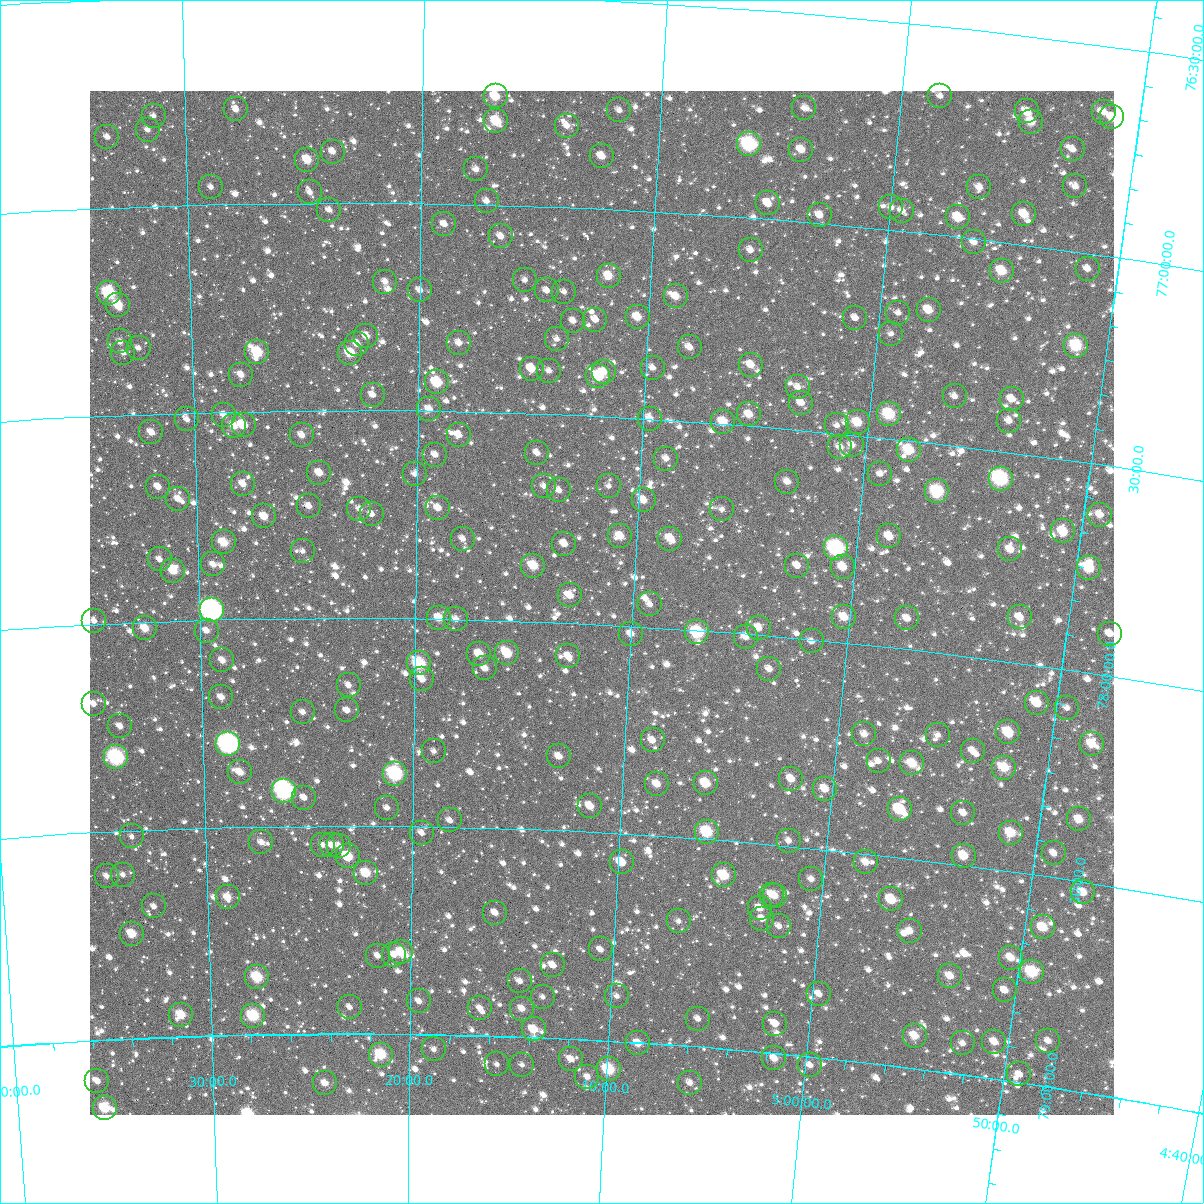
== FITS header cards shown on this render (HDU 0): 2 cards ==
NAXIS1  =                 1024
NAXIS2  =                 1024

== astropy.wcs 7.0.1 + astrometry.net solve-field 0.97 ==
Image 1024 x 1024 px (HDU 0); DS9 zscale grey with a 90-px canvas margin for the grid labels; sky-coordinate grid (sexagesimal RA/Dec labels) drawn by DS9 from the SOLVED WCS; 272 Tycho-2 reference stars matched to detected sources circled (green)
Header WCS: RA---TAN-SIP/DEC--TAN-SIP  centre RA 05:11:26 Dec +77:57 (77.86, +77.95 deg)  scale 8.66 arcsec/px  FOV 147.8' x 147.9'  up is +177 deg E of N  parity flipped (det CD > 0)
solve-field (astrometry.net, Tycho-2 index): VERIFIED the header's WCS against the Tycho-2 star catalogue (verified at 6 index scales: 15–272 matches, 0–1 conflicts across passes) and refined it, rather than solving blind
Solved WCS: RA---TAN-SIP/DEC--TAN-SIP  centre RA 05:11:26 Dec +77:57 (77.86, +77.95 deg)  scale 8.66 arcsec/px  FOV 147.8' x 147.9'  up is +177 deg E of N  parity flipped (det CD > 0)
The solver's refit moves the header's centre by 1 arcsec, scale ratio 1.001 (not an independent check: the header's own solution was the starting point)
Tycho-2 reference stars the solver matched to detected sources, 272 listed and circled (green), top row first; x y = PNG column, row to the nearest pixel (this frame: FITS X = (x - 90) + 1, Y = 1024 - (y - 91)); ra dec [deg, ICRS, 3 dp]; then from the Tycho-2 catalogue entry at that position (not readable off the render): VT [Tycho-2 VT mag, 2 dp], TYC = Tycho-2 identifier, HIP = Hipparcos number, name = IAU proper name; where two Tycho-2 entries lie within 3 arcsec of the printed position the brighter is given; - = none
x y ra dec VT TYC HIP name
496 96 79.236 +76.740 9.90 4511-831-1 - -
940 96 74.592 +76.669 12.12 4511-688-1 - -
804 108 76.002 +76.727 12.26 4511-749-1 - -
236 109 81.961 +76.774 11.69 4524-555-1 - -
619 110 77.932 +76.762 11.81 4511-1131-1 - -
1027 111 73.679 +76.681 11.11 4511-1646-1 - -
1104 112 72.877 +76.660 11.27 4511-1366-1 - -
154 116 82.828 +76.784 11.83 4524-331-1 - -
1112 117 72.787 +76.669 10.16 4511-1035-1 - -
496 121 79.222 +76.799 9.48 4511-481-1 - -
1031 122 73.618 +76.705 10.35 4511-398-1 - -
567 126 78.478 +76.805 11.12 4511-833-1 - -
148 130 82.896 +76.817 11.76 4524-483-1 - -
107 137 83.324 +76.830 11.72 4524-597-1 - -
749 144 76.542 +76.824 8.14 4511-790-1 23739 -
1073 149 73.150 +76.758 11.73 4511-310-1 - -
801 150 75.993 +76.828 10.73 4511-807-1 - -
333 152 80.946 +76.878 11.53 4528-1262-1 - -
602 156 78.095 +76.874 10.65 4511-1029-1 - -
307 160 81.214 +76.897 10.19 4528-1282-1 - -
476 169 79.422 +76.917 11.46 4515-1286-1 - -
1075 186 73.073 +76.845 11.48 4511-319-1 - -
211 187 82.245 +76.959 11.89 4528-1412-1 - -
979 187 74.079 +76.876 11.78 4515-1346-1 - -
310 192 81.189 +76.975 11.49 4528-973-1 - -
487 201 79.302 +76.992 11.42 4515-1102-1 - -
768 203 76.300 +76.963 10.97 4515-1656-1 - -
891 207 74.987 +76.947 11.87 4515-570-1 - -
329 210 80.982 +77.019 11.40 4528-1074-1 - -
902 211 74.869 +76.952 11.42 4515-912-1 - -
1024 214 73.570 +76.928 10.33 4515-1626-1 - -
820 215 75.741 +76.981 10.89 4515-958-1 - -
958 217 74.267 +76.954 10.08 4515-86-1 - -
444 224 79.750 +77.050 11.73 4515-590-1 - -
501 236 79.140 +77.076 11.28 4515-908-1 - -
974 242 74.068 +77.008 11.22 4515-1048-1 - -
751 250 76.448 +77.079 11.47 4515-1842-1 - -
1088 269 72.825 +77.038 11.63 4515-1680-1 - -
1002 271 73.736 +77.070 9.85 4515-1134-1 - -
609 276 77.959 +77.161 10.42 4515-1172-1 - -
525 280 78.865 +77.180 11.74 4515-880-1 - -
385 282 80.379 +77.190 11.60 4528-1014-1 - -
420 290 80.001 +77.210 11.45 4528-2048-1 - -
547 290 78.624 +77.203 12.05 4515-1244-1 - -
564 292 78.435 +77.204 12.06 4515-1704-1 - -
109 293 83.380 +77.205 8.37 4528-2067-1 - -
676 296 77.219 +77.202 10.62 4515-556-1 - -
118 305 83.284 +77.235 9.71 4528-1960-1 - -
929 310 74.473 +77.183 10.33 4515-90-1 - -
898 313 74.799 +77.197 11.56 4515-1838-1 - -
638 317 77.623 +77.256 10.27 4515-774-1 - -
855 318 75.256 +77.220 11.73 4515-1620-1 - -
595 320 78.081 +77.268 11.54 4515-1136-1 - -
573 321 78.323 +77.273 11.77 4515-1028-1 - -
891 334 74.853 +77.249 12.29 4515-1390-1 - -
366 336 80.580 +77.321 10.97 4528-1808-1 - -
557 339 78.493 +77.319 11.98 4515-794-1 - -
120 341 83.283 +77.323 11.55 4528-1790-1 - -
459 343 79.564 +77.335 11.41 4515-1064-1 - -
357 344 80.683 +77.340 11.37 4528-1734-1 - -
1076 346 72.835 +77.225 9.31 4515-1412-1 22561 -
690 347 77.035 +77.322 11.07 4515-1682-1 - -
139 348 83.082 +77.341 12.11 4528-1728-1 - -
257 352 81.780 +77.359 9.20 4528-1798-1 - -
123 353 83.253 +77.351 11.94 4528-1760-1 - -
350 353 80.757 +77.363 9.78 4528-1804-1 25162 -
751 365 76.350 +77.353 10.92 4515-798-1 - -
653 368 77.428 +77.376 11.43 4515-78-1 - -
532 369 78.759 +77.392 10.48 4515-1470-1 - -
549 371 78.565 +77.396 12.04 4515-1538-1 - -
604 372 77.964 +77.393 10.82 4515-424-1 - -
241 375 81.962 +77.412 11.08 4528-1419-1 - -
598 376 78.020 +77.403 9.26 4515-1568-1 - -
437 382 79.799 +77.431 9.36 4515-1010-1 - -
798 387 75.817 +77.398 11.32 4515-786-1 - -
373 395 80.509 +77.462 11.58 4528-1982-1 - -
955 396 74.086 +77.383 12.15 4515-1096-1 - -
1012 399 73.459 +77.373 11.20 4515-1534-1 - -
801 403 75.765 +77.435 11.11 4515-748-1 - -
429 409 79.879 +77.496 10.90 4515-962-1 - -
749 414 76.325 +77.473 10.64 4515-374-1 - -
889 414 74.785 +77.442 9.09 4515-1074-1 23175 -
224 415 82.161 +77.509 11.46 4528-1091-1 - -
187 419 82.574 +77.517 11.90 4528-1245-1 - -
650 419 77.424 +77.499 10.95 4515-670-1 - -
1009 421 73.459 +77.425 11.21 4515-280-1 - -
723 422 76.608 +77.495 10.29 4515-286-1 - -
858 422 75.122 +77.469 9.93 4515-190-1 - -
244 425 81.947 +77.533 11.12 4528-1911-1 - -
837 425 75.349 +77.481 11.56 4515-40-1 - -
234 426 82.056 +77.535 10.33 4528-1067-1 - -
151 432 82.976 +77.545 10.88 4528-1990-1 - -
302 435 81.298 +77.560 11.26 4528-1297-1 - -
459 435 79.547 +77.556 11.11 4515-874-1 - -
852 445 75.160 +77.525 11.04 4515-1034-1 - -
840 447 75.290 +77.533 11.23 4515-1754-1 - -
909 450 74.523 +77.523 9.30 4515-802-1 - -
537 453 78.663 +77.594 11.36 4515-232-1 - -
435 455 79.804 +77.605 12.04 4515-1148-1 - -
666 459 77.217 +77.593 11.18 4515-854-1 - -
319 473 81.105 +77.651 10.85 4528-1655-1 - -
415 474 80.028 +77.652 11.73 4528-1367-1 - -
880 474 74.815 +77.587 11.94 4515-26-1 - -
1001 479 73.470 +77.566 8.00 4515-1508-1 22769 -
787 482 75.845 +77.627 11.39 4515-1548-1 - -
243 484 81.965 +77.676 10.97 4528-1317-1 - -
544 486 78.574 +77.674 12.04 4515-2028-1 - -
609 486 77.842 +77.666 12.20 4515-2031-1 - -
158 487 82.922 +77.676 11.02 4528-1991-1 - -
559 490 78.405 +77.682 11.33 4515-2034-1 - -
937 491 74.157 +77.615 8.70 4515-930-1 - -
178 499 82.699 +77.707 11.23 4528-878-1 - -
644 500 77.443 +77.696 10.92 4515-2003-1 - -
309 506 81.226 +77.730 11.05 4528-1640-1 - -
438 508 79.761 +77.733 10.74 4515-1835-1 - -
359 509 80.652 +77.737 11.47 4528-1447-1 - -
722 509 76.554 +77.705 11.91 4515-1946-1 - -
372 514 80.512 +77.750 12.24 4528-1461-1 - -
1100 515 72.314 +77.620 11.00 4515-156-1 - -
264 516 81.732 +77.754 10.34 4528-1891-1 - -
1063 531 72.699 +77.672 9.85 4515-2015-1 - -
620 536 77.682 +77.785 10.77 4515-1445-1 - -
889 536 74.639 +77.735 10.33 4515-1733-1 - -
463 539 79.474 +77.806 11.70 4515-1449-1 - -
670 539 77.115 +77.785 10.24 4515-1539-1 - -
224 542 82.201 +77.815 9.81 4528-1453-1 - -
564 544 78.317 +77.810 11.16 4515-1373-1 - -
836 548 75.225 +77.776 7.78 4515-1529-1 23318 -
1010 549 73.262 +77.732 10.82 4515-1926-1 - -
303 551 81.300 +77.839 12.35 4528-1483-1 - -
160 559 82.936 +77.851 11.56 4528-769-1 - -
213 564 82.326 +77.867 11.40 4528-711-1 - -
533 566 78.660 +77.866 9.78 4515-1031-1 - -
797 566 75.650 +77.826 11.44 4515-1565-1 - -
843 567 75.128 +77.819 10.43 4515-1229-1 - -
1089 568 72.353 +77.750 9.34 4515-1609-1 - -
173 571 82.784 +77.880 10.09 4528-763-1 - -
570 595 78.229 +77.934 10.51 4515-1337-1 - -
650 604 77.300 +77.945 11.69 4515-751-1 - -
212 610 82.357 +77.978 6.54 4528-653-1 25714 -
844 617 75.059 +77.939 10.23 4515-1311-1 - -
1020 617 73.054 +77.891 10.72 4515-869-1 - -
439 618 79.729 +77.998 10.28 4515-1193-1 - -
907 618 74.336 +77.927 11.17 4515-885-1 - -
456 619 79.530 +78.000 11.52 4515-1481-1 - -
94 621 83.718 +77.992 11.76 4528-761-1 - -
145 628 83.134 +78.015 10.14 4528-335-1 - -
759 628 76.030 +77.983 10.81 4515-485-1 - -
207 631 82.423 +78.026 11.50 4528-758-1 - -
697 632 76.733 +78.005 8.57 4515-661-1 23803 -
631 634 77.500 +78.019 11.15 4515-1537-1 - -
1110 634 72.003 +77.900 11.29 4515-1073-1 - -
746 637 76.169 +78.007 11.31 4515-975-1 - -
812 641 75.408 +78.005 11.44 4515-1191-1 - -
507 653 78.924 +78.079 9.69 4515-413-1 - -
479 654 79.251 +78.082 10.11 4515-401-1 - -
568 656 78.214 +78.081 11.10 4515-1787-1 - -
222 660 82.247 +78.099 10.91 4528-805-1 - -
419 663 79.951 +78.108 8.79 4515-1743-1 - -
485 668 79.181 +78.116 10.91 4515-1633-1 - -
769 669 75.869 +78.080 10.95 4515-1943-1 - -
422 679 79.912 +78.147 11.14 4515-1928-1 - -
349 685 80.775 +78.162 11.67 4528-1967-1 - -
221 697 82.269 +78.187 10.93 4528-928-1 - -
1037 703 72.725 +78.090 10.39 4515-1919-1 - -
94 704 83.772 +78.191 11.76 4528-328-1 - -
1067 708 72.370 +78.091 11.75 4515-449-1 - -
347 710 80.793 +78.222 11.63 4528-1099-1 - -
303 712 81.316 +78.226 11.43 4528-1235-1 - -
120 726 83.474 +78.248 11.48 4528-742-1 - -
1008 732 73.009 +78.169 9.60 4515-1695-1 22621 -
864 734 74.686 +78.215 11.15 4515-713-1 - -
938 735 73.826 +78.197 11.83 4515-1811-1 - -
653 740 77.174 +78.272 11.41 4515-135-1 - -
228 744 82.200 +78.300 6.77 4528-87-1 25653 -
1092 744 72.018 +78.169 10.69 4515-1135-1 - -
434 751 79.763 +78.319 12.43 4515-1773-1 - -
973 751 73.398 +78.224 11.52 4515-1077-1 - -
559 756 78.272 +78.322 10.80 4515-97-1 - -
116 757 83.539 +78.323 7.75 4528-543-1 26115 -
879 761 74.486 +78.275 11.89 4515-31-1 - -
912 763 74.089 +78.272 9.92 4515-153-1 - -
1004 768 72.999 +78.254 9.87 4515-1227-1 - -
240 772 82.073 +78.368 10.41 4528-455-1 - -
395 774 80.220 +78.375 8.15 4528-1577-1 24969 -
791 779 75.497 +78.338 10.86 4515-373-1 - -
706 783 76.508 +78.366 9.66 4515-883-1 - -
657 784 77.089 +78.376 10.60 4515-371-1 - -
825 789 75.087 +78.356 10.55 4515-755-1 - -
284 791 81.545 +78.415 6.80 4528-2134-1 25416 -
304 798 81.307 +78.432 11.70 4528-1766-1 - -
590 806 77.875 +78.438 10.59 4515-141-1 - -
387 808 80.314 +78.457 11.59 4528-1359-1 - -
900 809 74.175 +78.385 9.12 4515-81-1 - -
963 813 73.414 +78.376 11.18 4515-129-1 - -
1079 819 72.036 +78.353 10.31 4515-217-1 - -
450 820 79.552 +78.485 11.50 4515-515-1 - -
707 832 76.453 +78.483 8.92 4515-1563-1 - -
422 833 79.888 +78.516 11.67 4515-175-1 - -
1011 833 72.822 +78.408 9.64 4515-895-1 - -
132 836 83.393 +78.515 12.42 4528-616-1 - -
789 841 75.460 +78.487 11.70 4515-1133-1 - -
261 842 81.829 +78.538 11.15 4528-183-1 - -
323 845 81.087 +78.546 11.78 4528-1579-1 - -
332 845 80.980 +78.547 11.38 4528-1674-1 - -
339 846 80.891 +78.548 11.43 4528-1696-1 - -
1054 853 72.276 +78.442 11.11 4515-1161-1 - -
348 856 80.782 +78.574 9.70 4528-1415-1 - -
964 856 73.343 +78.478 10.03 4515-597-1 - -
622 862 77.457 +78.570 10.55 4515-1862-1 - -
866 862 74.509 +78.521 10.96 4515-1923-1 - -
366 873 80.562 +78.614 9.68 4528-1743-1 - -
123 875 83.525 +78.605 12.10 4528-118-1 - -
724 875 76.208 +78.584 9.27 4515-165-1 - -
107 876 83.720 +78.606 11.69 4528-268-1 - -
811 879 75.144 +78.574 11.51 4515-93-1 - -
1083 892 71.861 +78.525 10.38 4515-1829-1 - -
772 895 75.608 +78.620 10.82 4515-127-1 - -
775 896 75.566 +78.622 11.30 4515-1892-1 - -
228 897 82.251 +78.669 10.43 4528-654-1 - -
891 899 74.151 +78.603 9.73 4515-1866-1 - -
154 906 83.161 +78.685 11.68 4528-267-1 - -
760 908 75.738 +78.655 11.12 4515-157-1 - -
495 913 78.973 +78.704 11.46 4515-1741-1 - -
762 919 75.697 +78.680 11.06 4515-1339-1 - -
679 921 76.716 +78.702 12.24 4515-259-1 - -
779 926 75.486 +78.694 11.82 4515-1211-1 - -
1043 927 72.276 +78.622 9.82 4515-191-1 - -
910 931 73.884 +78.672 11.29 4515-1547-1 - -
132 934 83.447 +78.748 9.79 4528-255-1 - -
601 949 77.656 +78.782 11.77 4519-1633-1 - -
401 952 80.122 +78.804 9.50 4532-2010-1 - -
394 955 80.212 +78.810 11.36 4532-1944-1 - -
378 956 80.412 +78.812 11.71 4532-1940-1 - -
1011 958 72.613 +78.705 10.75 4515-337-1 - -
553 965 78.235 +78.825 11.17 4519-1469-1 - -
1032 972 72.324 +78.732 8.98 4515-615-1 - -
950 976 73.323 +78.769 10.66 4519-1422-1 - -
257 977 81.914 +78.862 9.08 4532-1772-1 - -
520 981 78.641 +78.866 11.60 4519-1363-1 - -
1005 990 72.630 +78.785 10.90 4519-1427-1 - -
819 994 74.911 +78.848 11.21 4519-1357-1 - -
617 996 77.423 +78.891 12.06 4519-1399-1 - -
543 997 78.345 +78.902 11.91 4519-1111-1 - -
419 1001 79.891 +78.921 11.44 4519-1034-1 - -
350 1007 80.760 +78.937 11.73 4532-1946-1 - -
480 1008 79.126 +78.934 11.62 4519-1236-1 - -
522 1009 78.599 +78.932 11.00 4519-1243-1 - -
181 1015 82.872 +78.948 9.72 4532-1540-1 - -
253 1016 81.972 +78.955 8.83 4532-1517-1 - -
698 1019 76.391 +78.933 11.48 4519-1113-1 - -
775 1024 75.422 +78.929 11.79 4519-1388-1 - -
534 1029 78.444 +78.981 10.11 4519-1067-1 - -
915 1036 73.670 +78.922 10.03 4519-1030-1 - -
1048 1041 72.005 +78.891 11.51 4519-1510-1 - -
994 1042 72.671 +78.911 10.78 4519-1419-1 - -
638 1043 77.121 +79.001 10.40 4519-982-1 - -
963 1043 73.060 +78.926 11.77 4519-1486-1 - -
434 1049 79.694 +79.036 11.87 4519-1115-1 - -
381 1055 80.364 +79.051 9.12 4532-1982-1 25022 -
774 1058 75.392 +79.013 10.61 4519-933-1 - -
571 1059 77.957 +79.048 11.55 4519-1338-1 - -
497 1064 78.890 +79.068 12.35 4519-1640-1 - -
522 1065 78.572 +79.068 11.66 4519-1398-1 - -
810 1065 74.934 +79.020 11.85 4519-1423-1 - -
609 1069 77.472 +79.069 8.97 4519-744-1 - -
1019 1074 72.300 +78.980 11.48 4519-1560-1 - -
587 1077 77.736 +79.089 11.15 4519-1190-1 - -
97 1081 83.969 +79.098 11.07 4532-1005-1 - -
325 1083 81.072 +79.120 10.95 4532-1701-1 - -
690 1083 76.429 +79.088 11.39 4519-1572-1 - -
105 1108 83.893 +79.164 9.05 4532-1030-1 - -